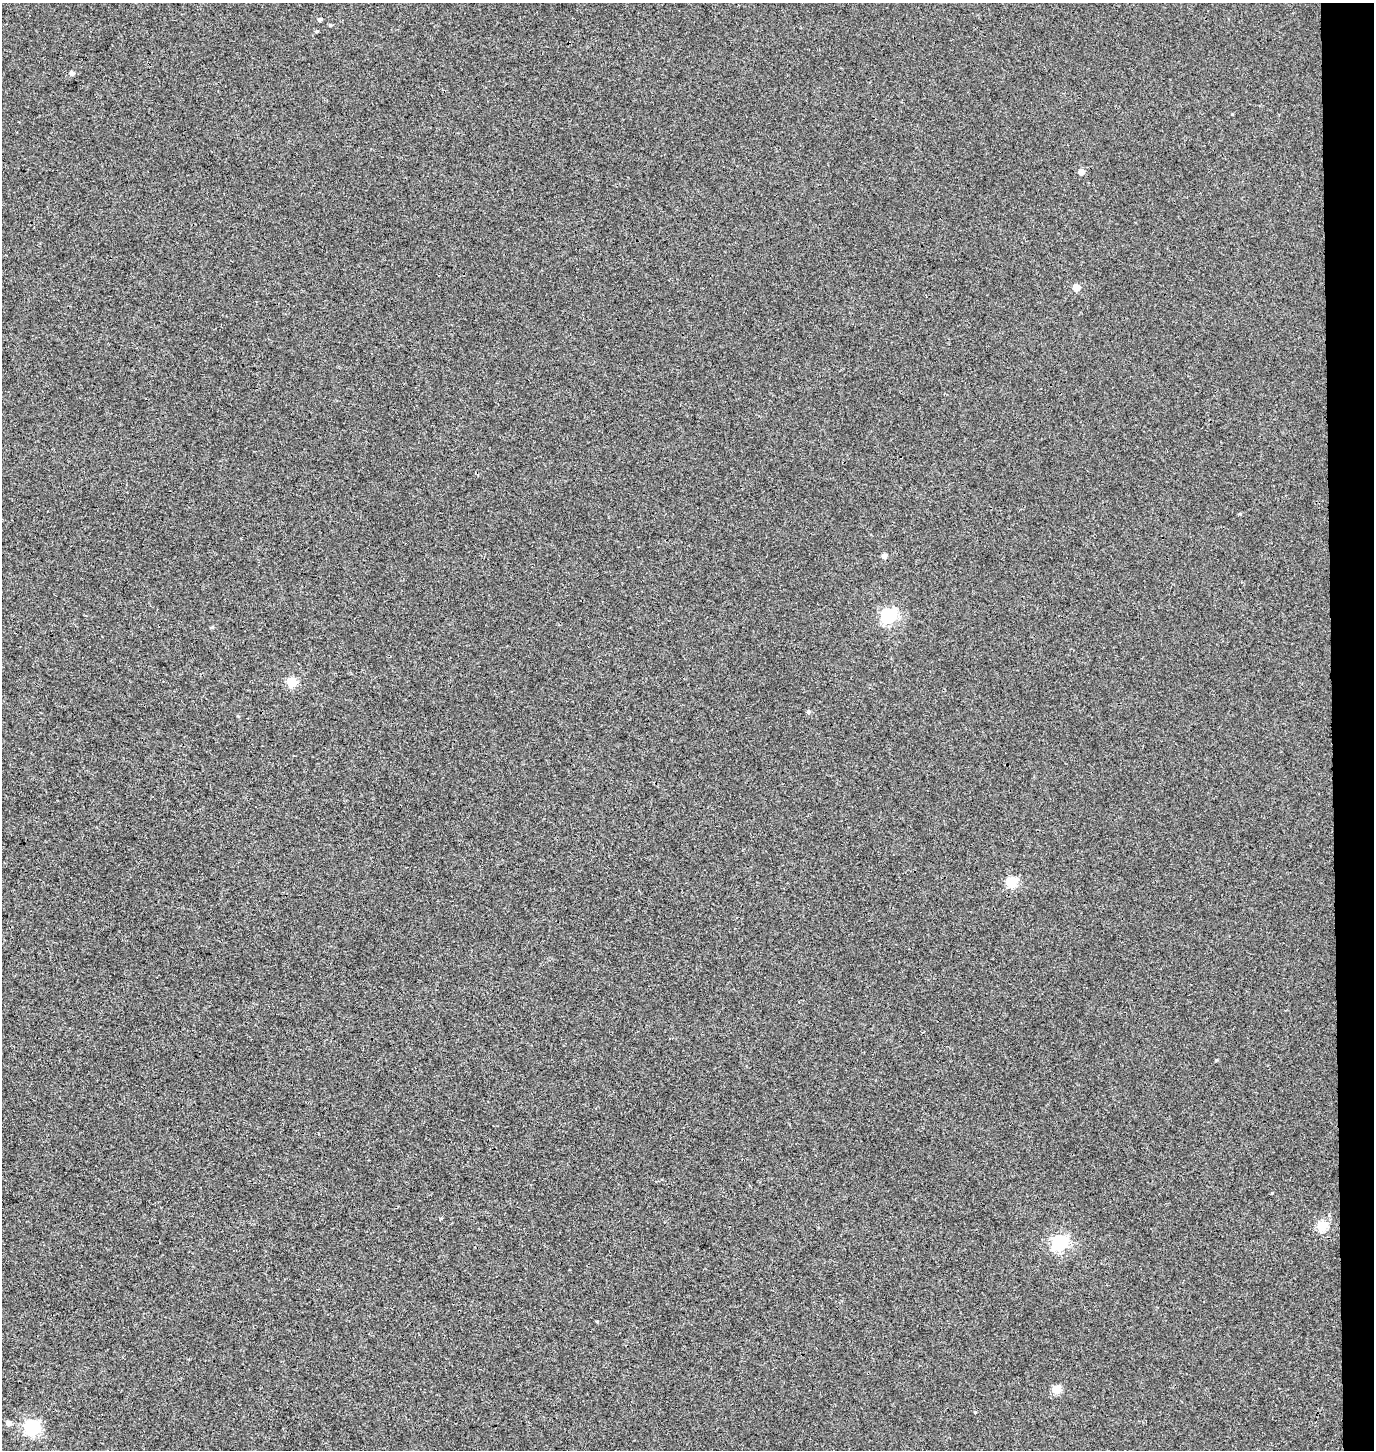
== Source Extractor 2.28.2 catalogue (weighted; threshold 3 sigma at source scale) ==
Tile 6 of 3 x 3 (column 3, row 2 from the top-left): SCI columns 3014-4385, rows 1459-2906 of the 4654 x 4357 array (HDU 1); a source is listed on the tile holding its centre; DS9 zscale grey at full resolution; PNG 1376 x 1452 px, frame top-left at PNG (2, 3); no overlay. Shown black and unused: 3% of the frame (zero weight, under 3 of 4 exposures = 5% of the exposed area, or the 3 px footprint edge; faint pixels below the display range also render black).
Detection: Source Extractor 2.28.2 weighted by HDU 2 'WHT'; one run over the whole footprint, this tile lists its part. Background 0.00251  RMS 0.004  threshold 0.0179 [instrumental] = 3 sigma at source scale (4.5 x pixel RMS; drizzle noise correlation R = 1.50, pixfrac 1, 0.0396/0.0396 arcsec/px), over >= 5 px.
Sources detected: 18; all 18 listed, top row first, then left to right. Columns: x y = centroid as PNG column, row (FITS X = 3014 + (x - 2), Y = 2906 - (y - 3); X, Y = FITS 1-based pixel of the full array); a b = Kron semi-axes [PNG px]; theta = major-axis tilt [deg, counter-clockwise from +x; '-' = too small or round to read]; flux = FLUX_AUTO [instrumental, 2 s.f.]
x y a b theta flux
320 19 5 4 - 0.73
317 31 4 3 - 0.44
72 73 5 5 - 1.2
1081 172 5 5 - 3
1076 287 5 5 - 6.5
884 556 5 5 - 1.8
888 615 7 6 - 81
212 627 5 4 - 0.5
291 682 5 5 - 19
808 712 5 5 - 0.69
1011 882 6 5 - 27
1272 1193 4 3 - 0.34
1322 1226 5 5 - 26
1060 1242 7 6 - 86
1056 1389 5 5 - 13
975 1412 4 3 - 0.33
9 1423 6 5 - 1.6
32 1427 6 6 - 76
Unlisted compact peaks at least as high as the median listed source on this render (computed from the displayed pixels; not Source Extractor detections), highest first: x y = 1240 514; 1232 114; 1216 1060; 330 25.